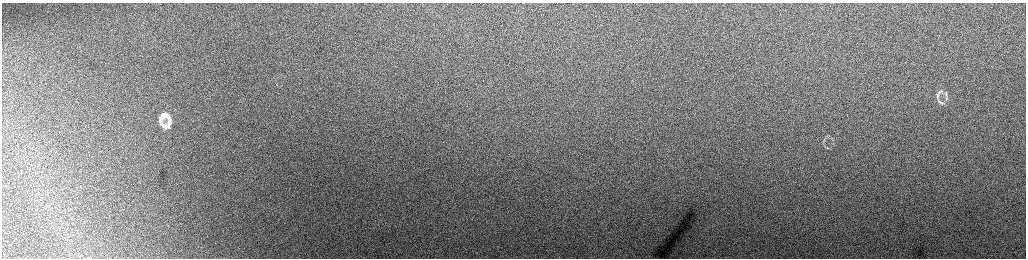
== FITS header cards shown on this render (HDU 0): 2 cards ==
NAXIS1  =                 2048 /fastest changing axis
NAXIS2  =                  512 /next to fastest changing axis

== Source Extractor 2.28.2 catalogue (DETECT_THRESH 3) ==
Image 2048 x 512 px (HDU 0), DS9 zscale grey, zoomed out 1/2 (1 PNG px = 2 x 2 image px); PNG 1028 x 260 px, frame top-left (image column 1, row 511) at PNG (2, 3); no overlay
Background 157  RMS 1.8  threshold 5.53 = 3 sigma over >= 5 px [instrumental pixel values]
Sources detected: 11; all 11 listed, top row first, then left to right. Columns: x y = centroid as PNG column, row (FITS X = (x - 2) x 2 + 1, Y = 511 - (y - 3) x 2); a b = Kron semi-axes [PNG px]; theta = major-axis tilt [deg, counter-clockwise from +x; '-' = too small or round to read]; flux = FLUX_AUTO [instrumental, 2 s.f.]
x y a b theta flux
940 92 8 4 27 880
946 94 7 4 -69 810
937 95 7 4 80 800
938 100 10 3 -68 790
941 103 9 4 -17 970
165 115 8 5 2 3200
161 118 8 5 89 2400
169 118 9 4 -73 1900
169 122 8 4 66 1900
165 126 12 5 -26 3500
828 148 4 3 - 310